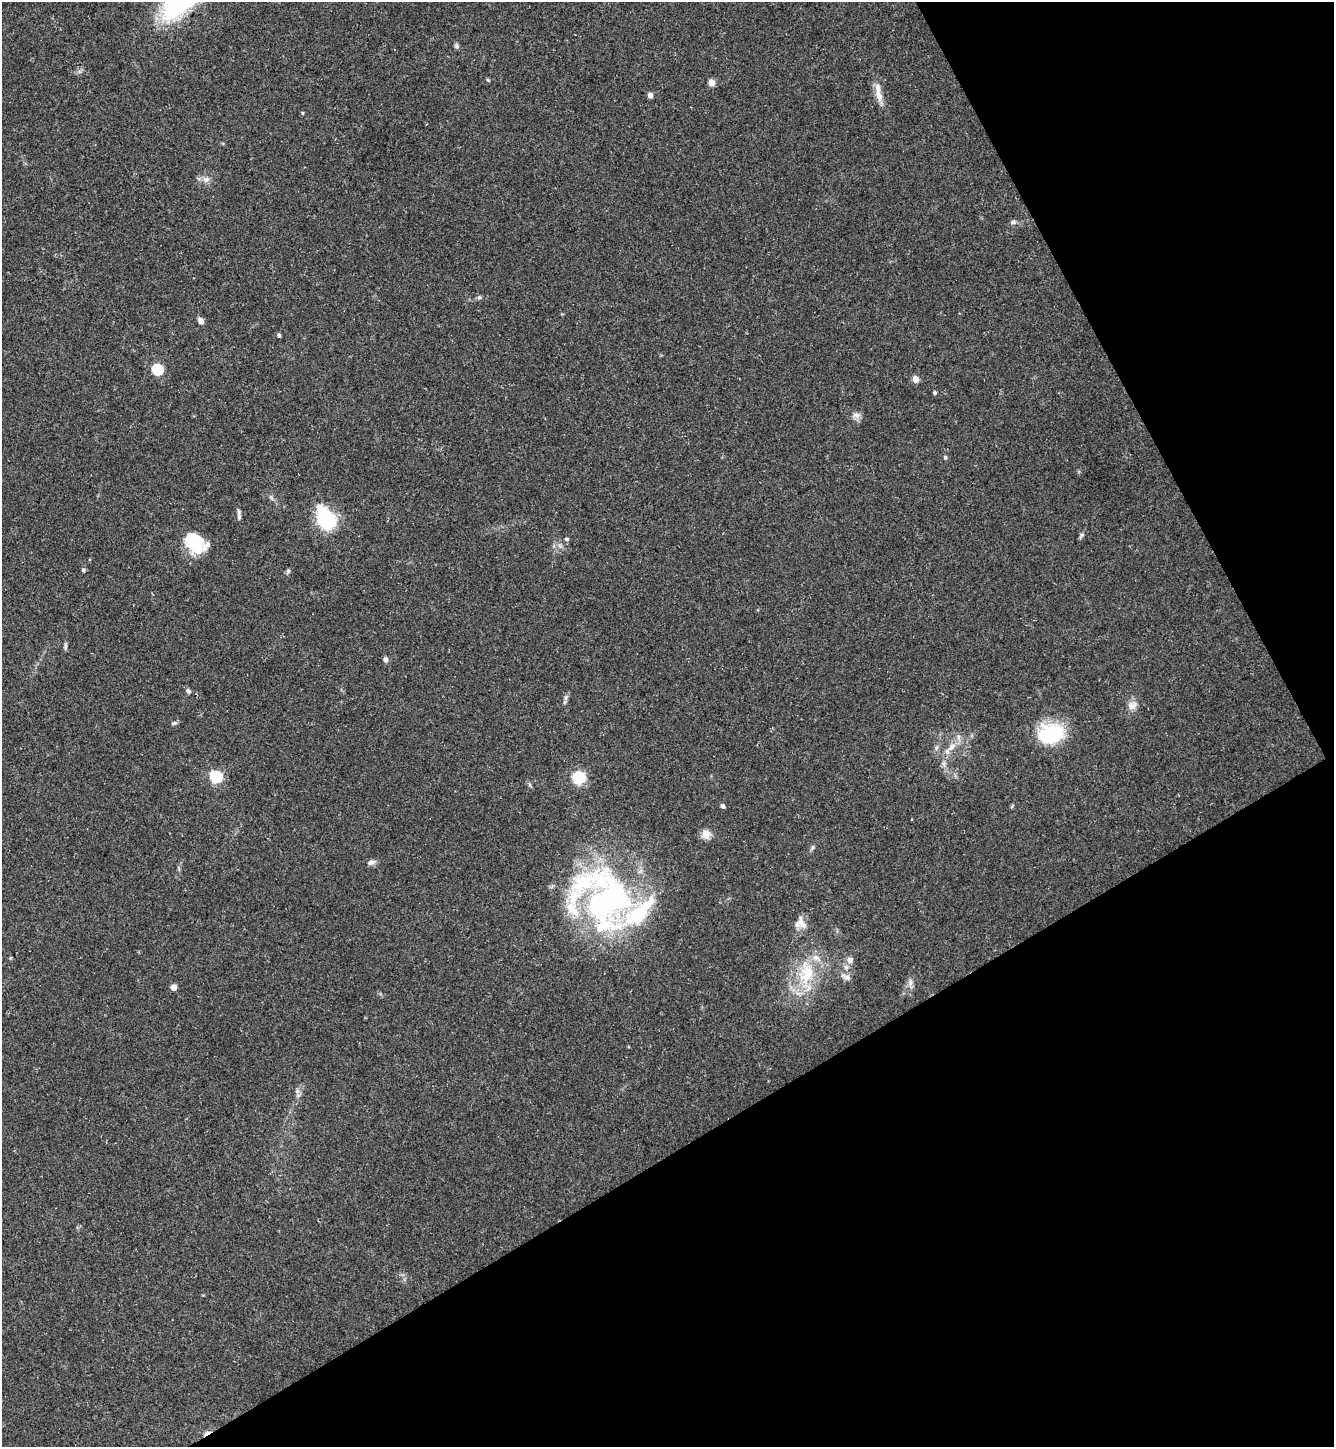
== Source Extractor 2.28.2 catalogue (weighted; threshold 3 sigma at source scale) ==
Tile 12 of 4 x 4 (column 4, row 3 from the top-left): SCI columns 4288-5619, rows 1446-2890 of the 5774 x 5783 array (HDU 1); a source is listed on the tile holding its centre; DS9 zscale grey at full resolution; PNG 1336 x 1449 px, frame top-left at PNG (2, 2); no overlay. Shown black and unused: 29% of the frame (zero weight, under 3 of 5 exposures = <1% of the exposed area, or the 3 px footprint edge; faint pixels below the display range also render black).
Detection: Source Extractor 2.28.2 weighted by HDU 2 'WHT'; one run over the whole footprint, this tile lists its part. Background 0.0627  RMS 0.0059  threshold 0.0266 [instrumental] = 3 sigma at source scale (4.5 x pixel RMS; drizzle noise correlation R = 1.50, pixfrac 1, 0.05/0.05 arcsec/px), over >= 5 px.
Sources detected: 51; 1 inside a brighter object's white glare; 1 cosmic-ray / hot-pixel residue — not listed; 5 inside a brighter listed object's ellipse — not listed separately; the other 44 listed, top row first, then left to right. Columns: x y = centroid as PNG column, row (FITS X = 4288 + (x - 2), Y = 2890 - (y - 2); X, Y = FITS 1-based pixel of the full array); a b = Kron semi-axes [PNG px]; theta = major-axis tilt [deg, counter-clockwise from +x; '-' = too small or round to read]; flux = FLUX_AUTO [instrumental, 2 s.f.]
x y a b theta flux
457 46 8 5 -54 1.3
488 80 6 3 -45 0.63
712 83 5 4 - 9.1
650 95 4 4 - 3.9
879 95 21 8 -72 6.4
303 113 5 3 - 0.51
206 179 10 8 4 3
1013 222 8 5 15 1.3
479 297 6 5 - 1.1
200 321 7 6 - 2.6
279 335 4 3 - 1.4
158 369 6 5 - 54
916 379 5 4 - 9.1
935 393 4 3 - 1.2
856 415 12 7 -4 2.7
945 457 5 4 - 0.94
239 517 10 5 -90 1.8
326 519 27 17 -64 34
1082 535 10 4 54 1.3
566 539 5 4 - 1
192 543 33 14 -48 17
83 570 5 5 - 0.98
288 571 6 5 - 1.1
65 645 11 4 -90 1.3
385 659 6 5 - 1.9
188 691 8 6 -40 1.4
566 698 8 5 70 1.5
1132 706 13 10 28 4.1
174 723 8 4 14 1.1
1051 733 30 23 9 35
952 747 14 8 41 5.2
216 777 6 5 - 76
579 777 6 6 - 53
723 806 5 4 - 1.9
706 834 12 11 - 4.3
813 847 6 4 47 0.98
371 862 11 6 15 2.3
609 901 75 65 64 170
801 922 21 9 -63 5
850 960 8 8 - 2.7
807 973 35 18 87 27
847 977 10 7 -24 2.7
910 982 8 7 - 2.4
174 987 4 4 - 7.2